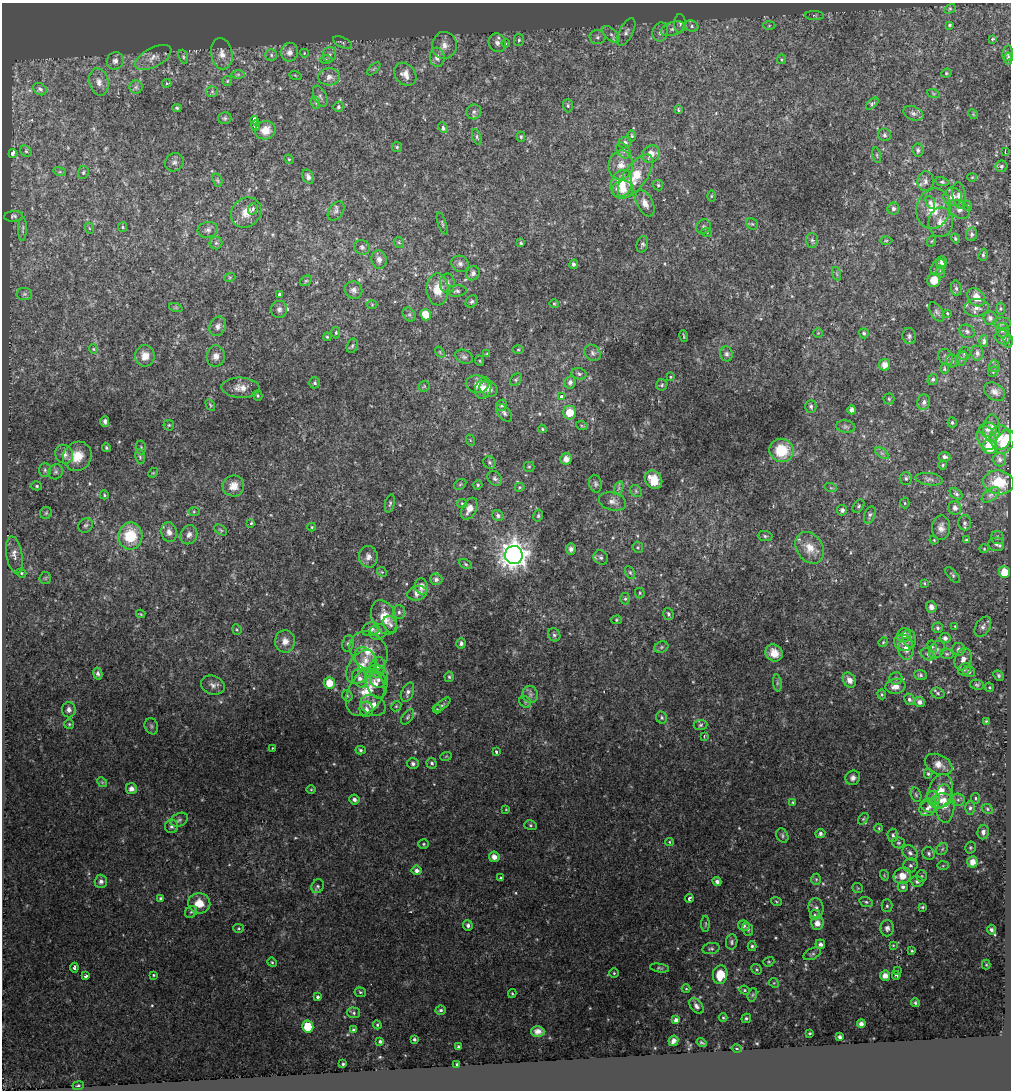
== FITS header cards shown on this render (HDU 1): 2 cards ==
NAXIS1  =                 1009
NAXIS2  =                 1088

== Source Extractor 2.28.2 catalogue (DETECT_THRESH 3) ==
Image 1009 x 1088 px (HDU 1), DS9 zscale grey, 1 PNG px = 1 image px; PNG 1013 x 1092 px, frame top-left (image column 1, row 1088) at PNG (2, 3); each listed source drawn as its Kron ellipse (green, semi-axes under 4 px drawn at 4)
Background 0.00423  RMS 0.04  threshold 0.119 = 3 sigma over >= 5 px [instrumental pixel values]
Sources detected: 533; of the 533, the 500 brightest by FLUX_AUTO listed and drawn (33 fainter detections omitted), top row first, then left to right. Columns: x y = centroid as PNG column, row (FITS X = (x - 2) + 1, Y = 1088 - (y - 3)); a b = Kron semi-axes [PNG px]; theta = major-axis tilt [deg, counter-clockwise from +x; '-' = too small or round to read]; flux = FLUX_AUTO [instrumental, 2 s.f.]
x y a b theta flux
950 9 6 4 29 3.7
814 15 9 4 -1 5.4
680 24 9 6 -88 8.2
950 25 3 3 - 3.7
692 26 7 5 -26 7.5
769 26 6 4 2 4
672 29 12 6 20 14
626 32 15 7 62 13
660 32 9 7 73 14
611 34 11 5 -41 12
598 37 8 7 - 9.7
992 39 4 3 - 5
519 40 6 5 - 4.7
343 43 10 5 -25 7.6
497 43 9 8 - 14
506 43 4 3 - 2.8
444 45 13 12 - 27
290 52 9 8 - 18
304 53 4 3 - 2.4
1008 53 8 5 80 5.4
222 54 16 10 -80 25
329 54 7 6 - 8.5
271 55 6 6 - 6.2
153 57 20 9 28 26
183 57 7 4 -72 5.1
437 57 9 7 -84 19
1008 58 6 4 85 6.1
781 59 5 4 - 3.3
326 60 6 4 -1 4.3
115 61 9 8 - 12
374 69 8 3 44 3.6
946 73 5 4 - 3.4
238 74 6 4 0 5.2
405 74 12 10 -49 23
295 75 6 4 -19 3.2
329 77 11 8 3 18
227 81 5 4 - 3.1
99 82 14 9 -78 20
167 83 5 3 - 4.5
136 87 6 6 - 6.9
40 89 7 5 -36 6.9
212 91 5 5 - 4.5
933 93 6 4 -19 3.5
320 96 11 6 -65 8
316 103 6 4 -72 3.6
872 104 7 4 43 4.7
568 106 6 5 - 4.3
338 107 5 5 - 5.1
177 108 4 4 - 4
678 110 3 3 - 3.4
474 112 7 7 - 8
913 113 10 6 -23 10
973 114 5 4 - 2.9
225 118 7 6 - 5.1
254 120 4 3 - 41
255 126 5 4 - 13
443 127 6 3 -63 11
265 130 10 9 - 34
884 135 6 6 - 6.6
632 136 5 4 - 3.4
477 137 8 4 -71 4.4
521 137 5 4 - 3.6
625 143 6 5 - 7.6
397 147 5 5 - 4
918 150 6 5 - 6.8
26 151 6 5 - 4.3
623 151 9 6 -52 8.1
1005 152 3 2 - 7.6
13 153 4 3 - 20
651 154 9 8 - 27
877 155 8 3 -77 3.5
289 159 5 4 - 3.2
174 162 10 9 - 9.8
621 165 14 12 79 30
1001 166 6 6 - 5.8
60 172 6 4 -17 3.8
83 172 7 5 85 4.6
635 176 25 11 54 70
308 177 7 5 -61 11
972 177 4 4 - 2.8
217 180 7 5 -71 5.1
925 181 10 8 87 11
942 182 7 4 -12 4.2
621 184 14 10 74 64
658 185 5 5 - 3.5
623 190 11 9 7 25
959 195 13 6 -81 21
711 196 6 4 89 3.4
953 197 9 9 - 22
930 202 7 4 -67 6.1
645 203 14 8 -63 20
968 206 5 3 - 2.4
253 209 5 4 - 7
893 209 6 6 - 8.3
933 209 20 17 74 66
959 209 12 8 -35 17
336 211 10 7 54 9.8
246 213 16 14 43 39
13 216 9 5 5 5.6
941 222 15 12 84 32
442 223 11 3 -72 4.1
752 224 6 5 - 4.2
123 227 5 4 - 3.1
703 227 8 6 47 6.6
89 228 6 3 -70 2.9
23 229 12 3 89 5.1
208 230 10 7 10 11
707 233 5 3 - 2.5
971 234 7 5 78 7.9
955 238 5 4 - 3.8
812 240 7 6 - 6.3
886 241 6 4 0 3.8
932 241 5 3 - 2.6
399 242 5 5 - 3.5
216 243 6 6 - 5.6
521 243 3 3 - 3.7
642 244 8 5 73 6.8
362 247 8 7 - 7
983 255 6 4 74 4.8
379 259 9 7 -80 13
942 262 6 5 - 15
460 264 9 7 -36 11
574 264 4 4 - 6.6
938 267 9 6 54 10
940 272 6 4 -82 3.3
473 273 7 6 - 10
837 274 7 4 -71 4.5
230 277 6 3 19 3.3
934 280 7 6 - 40
306 281 6 4 30 3.7
447 283 10 7 87 11
956 288 7 5 -80 6.1
438 289 16 11 -89 51
353 290 9 8 - 11
457 291 10 6 5 7.1
24 294 8 6 1 6.4
279 294 4 3 - 18
976 297 10 8 -49 31
472 301 7 5 44 6
554 304 5 4 - 3.2
372 305 5 3 - 2.5
176 308 7 4 -19 4.2
976 308 12 9 6 18
279 309 8 8 - 9.8
1001 309 6 4 -84 3.5
937 312 11 6 -58 8.5
947 313 4 4 - 3
409 315 7 6 - 6.3
426 315 6 5 - 55
990 318 7 6 - 7.1
1002 323 9 5 1 6.4
218 326 10 8 65 14
1002 330 7 6 - 8.4
967 331 8 6 -30 8.1
336 333 6 4 88 3.7
818 333 5 5 - 3.2
864 333 5 5 - 4.6
684 336 6 2 -79 2.8
909 336 8 7 - 6.9
327 337 4 3 - 3.2
1003 337 8 7 - 9.8
984 341 6 4 89 6.6
1008 341 7 4 -90 4.6
352 346 7 5 73 5
93 349 4 4 - 3
518 350 5 3 - 3
440 352 6 3 -54 2.6
487 353 4 3 - 2.7
593 353 9 7 -46 9.1
977 353 7 6 - 11
726 354 7 6 - 7.4
964 354 6 6 - 5.5
145 356 11 10 - 26
216 356 11 9 86 17
464 357 9 6 -27 7.7
946 357 8 7 - 8.6
962 358 7 5 73 5.5
480 361 5 3 - 2.7
952 361 6 6 - 6
885 365 6 5 - 22
994 366 6 5 - 4.7
944 369 5 4 - 3.6
993 372 6 4 46 3.3
579 374 8 6 -17 6.5
671 377 4 3 - 3
933 379 6 4 56 6.5
516 380 7 5 49 4.2
570 382 6 5 - 8.8
315 383 5 5 - 5.3
477 384 11 9 -11 25
662 385 6 5 - 4.9
424 386 6 5 - 3.7
241 388 19 10 -2 26
483 388 11 8 71 20
488 389 9 7 -33 22
995 392 11 8 -33 14
258 396 5 4 - 3.9
562 397 3 3 - 48
889 399 5 5 - 4.7
924 402 8 6 76 11
210 405 6 4 -60 3.5
502 405 6 5 - 5.1
811 406 6 5 - 6.1
852 410 4 4 - 13
570 412 7 6 - 46
504 413 10 6 -53 7.9
105 421 5 4 - 8.2
952 423 5 4 - 4.7
169 425 6 5 - 3.5
582 426 6 3 -19 3
846 427 9 6 -7 7.3
992 428 14 8 89 17
542 429 4 3 - 3.2
988 429 9 7 3 13
1000 437 12 10 85 27
987 438 12 9 -66 23
470 440 6 3 -71 2.4
1005 442 13 8 62 66
106 447 5 4 - 4.2
141 447 7 5 89 4.8
989 447 7 7 - 67
781 450 12 11 - 92
882 453 8 4 -37 6
64 454 10 8 -62 19
77 456 15 14 - 49
140 457 7 5 -79 5
944 457 6 5 - 7.1
566 459 6 5 - 18
1000 459 7 6 - 8.2
489 462 6 6 - 5.6
943 465 5 4 - 3.3
529 467 5 5 - 3.8
45 470 7 6 - 6.2
56 472 8 7 - 7.7
153 473 5 4 - 2.9
495 478 8 6 -45 7.5
906 478 6 6 - 6.2
929 479 14 6 -8 9.9
653 480 10 8 -50 48
999 482 15 12 -7 63
460 484 7 4 30 4.2
595 484 9 6 -78 6.9
478 485 5 4 - 3.6
37 486 5 4 - 4.6
233 486 11 10 - 28
520 487 5 4 - 2.9
619 488 7 4 71 6.1
831 488 6 4 -18 3.9
636 491 6 5 - 5.2
956 494 7 5 -37 5.7
104 495 4 3 - 3.1
991 495 10 6 37 9.6
613 501 14 8 -14 16
390 503 9 5 76 5.4
462 503 5 4 - 3.4
905 503 5 4 - 3.4
859 506 7 5 53 5.3
955 508 7 6 - 13
469 509 12 7 64 24
842 510 5 5 - 8.2
194 512 5 4 - 3.2
46 513 6 6 - 4.9
498 515 6 5 - 6.1
870 515 9 5 71 7.5
538 516 6 4 77 4.7
251 523 4 3 - 8.2
965 523 7 6 - 7.7
86 525 8 6 40 7.6
312 527 4 4 - 2.7
941 528 12 9 87 17
221 530 7 4 -36 4
169 532 10 7 -76 16
189 535 10 8 67 13
130 536 13 12 - 110
765 536 7 5 -2 5.1
997 537 6 6 - 7
934 540 4 3 - 2.4
967 540 4 3 - 5
996 544 8 6 -6 8
638 547 6 5 - 3.7
810 548 17 13 -56 40
571 549 5 5 - 11
984 549 4 4 - 2.8
14 555 19 8 -81 23
514 555 9 9 - 3100
368 557 11 9 -85 17
601 557 7 6 - 7.3
466 564 7 4 -29 4.8
382 572 5 4 - 3.5
630 572 7 4 -63 4.1
1004 572 6 5 - 50
21 573 5 4 - 3.6
953 575 10 4 -48 5.4
45 578 6 5 - 4.1
436 579 6 6 - 8
924 583 3 3 - 2.4
421 586 8 6 -82 21
417 593 10 7 13 19
640 593 5 5 - 3.2
625 599 6 5 - 4.3
931 607 6 5 - 12
399 612 7 6 - 7
141 614 5 3 - 2.5
668 614 6 5 - 6.1
384 617 18 12 -67 51
616 620 5 4 - 3.2
390 625 9 6 -64 8.4
955 626 4 3 - 2.6
983 627 11 7 59 12
938 628 5 5 - 5.6
237 629 5 4 - 3.7
371 629 9 6 22 14
378 632 9 7 20 15
554 635 7 6 - 6.3
904 635 7 6 - 18
909 638 9 6 -74 12
945 638 5 5 - 9.4
285 641 11 10 - 23
883 642 5 4 - 3.2
348 643 8 5 81 6.9
461 643 5 5 - 8
903 643 10 8 -23 14
932 646 6 4 -70 3.9
661 647 7 5 23 5.9
906 649 11 7 -85 24
959 649 6 6 - 9.8
937 650 10 7 54 9.4
369 651 21 17 -49 62
774 653 9 8 - 37
928 654 7 6 - 6.3
947 654 7 5 -14 4.9
963 659 11 8 71 18
366 660 14 10 -61 27
361 667 19 12 55 49
377 667 10 7 75 17
965 669 7 5 35 6.4
969 672 6 5 - 6.7
98 674 6 4 -77 7.5
920 675 6 5 - 5.7
999 676 6 4 -49 5.3
449 677 5 4 - 4
360 678 9 7 -63 15
896 678 7 6 - 6.7
378 680 8 7 - 11
849 680 8 6 -58 15
329 683 6 5 - 42
777 683 8 4 -83 4.9
375 684 15 8 -69 27
213 685 12 9 -20 14
977 685 7 5 -9 5.5
895 686 10 7 8 20
989 687 5 4 - 2.8
367 691 28 17 58 82
408 692 10 6 70 11
938 693 7 5 -22 5.3
530 694 9 7 -71 11
882 694 5 4 - 3.6
347 696 6 5 - 3.7
909 699 6 5 - 6.5
525 702 6 5 - 4.6
919 702 5 5 - 12
373 705 13 10 -24 38
442 705 10 4 40 5.6
396 706 5 4 - 3.6
366 709 7 6 - 12
437 709 4 4 - 2.5
69 710 8 6 87 10
408 717 8 5 55 5.5
662 718 6 5 - 5.6
986 721 3 3 - 2.7
69 724 5 5 - 3.6
700 725 7 5 6 5.5
151 726 8 6 -68 6.8
704 736 4 3 - 2.9
272 748 3 2 - 6.1
361 750 5 4 - 4.4
496 752 3 3 - 6.6
446 756 6 3 19 2.5
432 763 5 5 - 5.5
413 764 6 5 - 6.8
939 764 14 9 -26 22
928 774 5 4 - 4.3
853 778 7 7 - 11
102 782 5 4 - 3.7
131 789 5 5 - 16
311 789 4 3 - 2.6
940 791 17 12 71 50
916 795 7 5 -73 5.1
933 798 7 6 - 8.4
976 798 5 3 - 3
354 800 5 5 - 9
941 800 10 7 10 17
958 800 6 6 - 7.5
793 802 4 3 - 2.8
945 804 19 9 -88 41
930 806 9 7 -11 12
970 808 7 5 90 6.6
506 809 4 3 - 2.5
927 809 8 7 - 14
987 809 6 4 -25 4.4
863 819 6 3 54 3.2
179 820 9 6 27 8.1
530 825 6 5 - 4.4
172 826 7 6 - 8
879 828 4 4 - 2.5
983 832 7 5 81 9.5
820 833 5 4 - 6.4
782 835 7 5 -64 5.8
893 835 6 5 - 6.2
670 842 4 4 - 3.4
898 843 6 5 - 5.1
424 844 5 4 - 4.1
970 847 6 5 - 3.9
942 849 6 5 - 4.9
910 853 8 6 -48 10
929 853 7 6 - 7.2
494 857 5 5 - 18
972 862 6 5 - 24
910 865 7 7 - 8.3
943 866 6 4 2 3.2
417 870 5 5 - 9.7
884 875 5 3 - 2.4
902 876 9 8 - 34
922 876 6 5 - 4
500 878 3 3 - 5.2
816 879 6 5 - 3.9
101 881 7 6 - 9.9
717 881 4 4 - 8.4
917 881 6 5 - 6.7
318 886 7 6 - 5.8
903 887 5 5 - 6.9
858 888 5 5 - 3
161 898 4 4 - 4.4
689 898 4 3 - 8.7
776 901 5 3 - 3
866 902 7 5 -17 4.5
199 903 11 10 - 42
887 906 6 5 - 5.3
922 907 4 3 - 3.5
816 908 10 7 -84 12
191 912 6 5 - 5.5
815 915 5 4 - 4.4
817 923 6 6 - 21
705 924 8 3 90 3.4
468 925 5 4 - 8
744 926 6 5 - 7.9
239 928 5 4 - 3.5
887 928 8 6 89 9.7
748 929 6 5 - 5.7
991 930 5 4 - 7.1
732 942 7 5 81 6.3
820 944 5 4 - 8.6
893 945 4 4 - 2.8
752 946 5 4 - 4.6
711 949 8 5 9 5.7
912 951 4 3 - 3.2
812 954 9 5 25 6
272 962 5 4 - 3.1
769 962 6 4 19 3.4
986 965 5 4 - 3
74 968 5 3 - 7.5
660 968 10 4 -9 4.5
756 969 6 4 -40 3.5
897 971 3 3 - 2.8
614 973 4 4 - 3.4
153 975 4 4 - 3.1
720 975 9 7 82 64
896 975 4 3 - 5.5
85 976 3 3 - 11
885 976 5 5 - 21
774 983 5 4 - 2.9
686 989 4 4 - 3
745 990 5 4 - 3.5
360 992 6 5 - 4.1
512 993 4 4 - 2.9
752 995 7 4 73 4.7
318 997 3 3 - 22
915 1003 4 4 - 4.3
696 1006 9 5 -51 9.4
441 1010 5 4 - 5.2
354 1013 6 5 - 5.2
723 1018 4 4 - 2.8
746 1018 5 4 - 4.8
676 1020 4 4 - 11
861 1024 4 4 - 13
377 1025 4 4 - 3.1
308 1027 6 5 - 74
353 1030 3 3 - 4.9
538 1031 6 5 - 14
810 1033 3 2 - 2.5
840 1037 4 3 - 6.5
414 1039 3 3 - 3.8
380 1041 3 3 - 4.8
673 1041 5 4 - 11
702 1043 5 2 - 3.5
458 1047 3 2 - 3.1
737 1049 5 3 - 3.3
343 1064 3 3 - 3.1
457 1064 3 2 - 2.4
78 1086 6 4 9 5.3
At the frame edge (FLAGS 8, measured only in part): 1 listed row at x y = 1008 58
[33 fainter detections neither listed nor drawn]